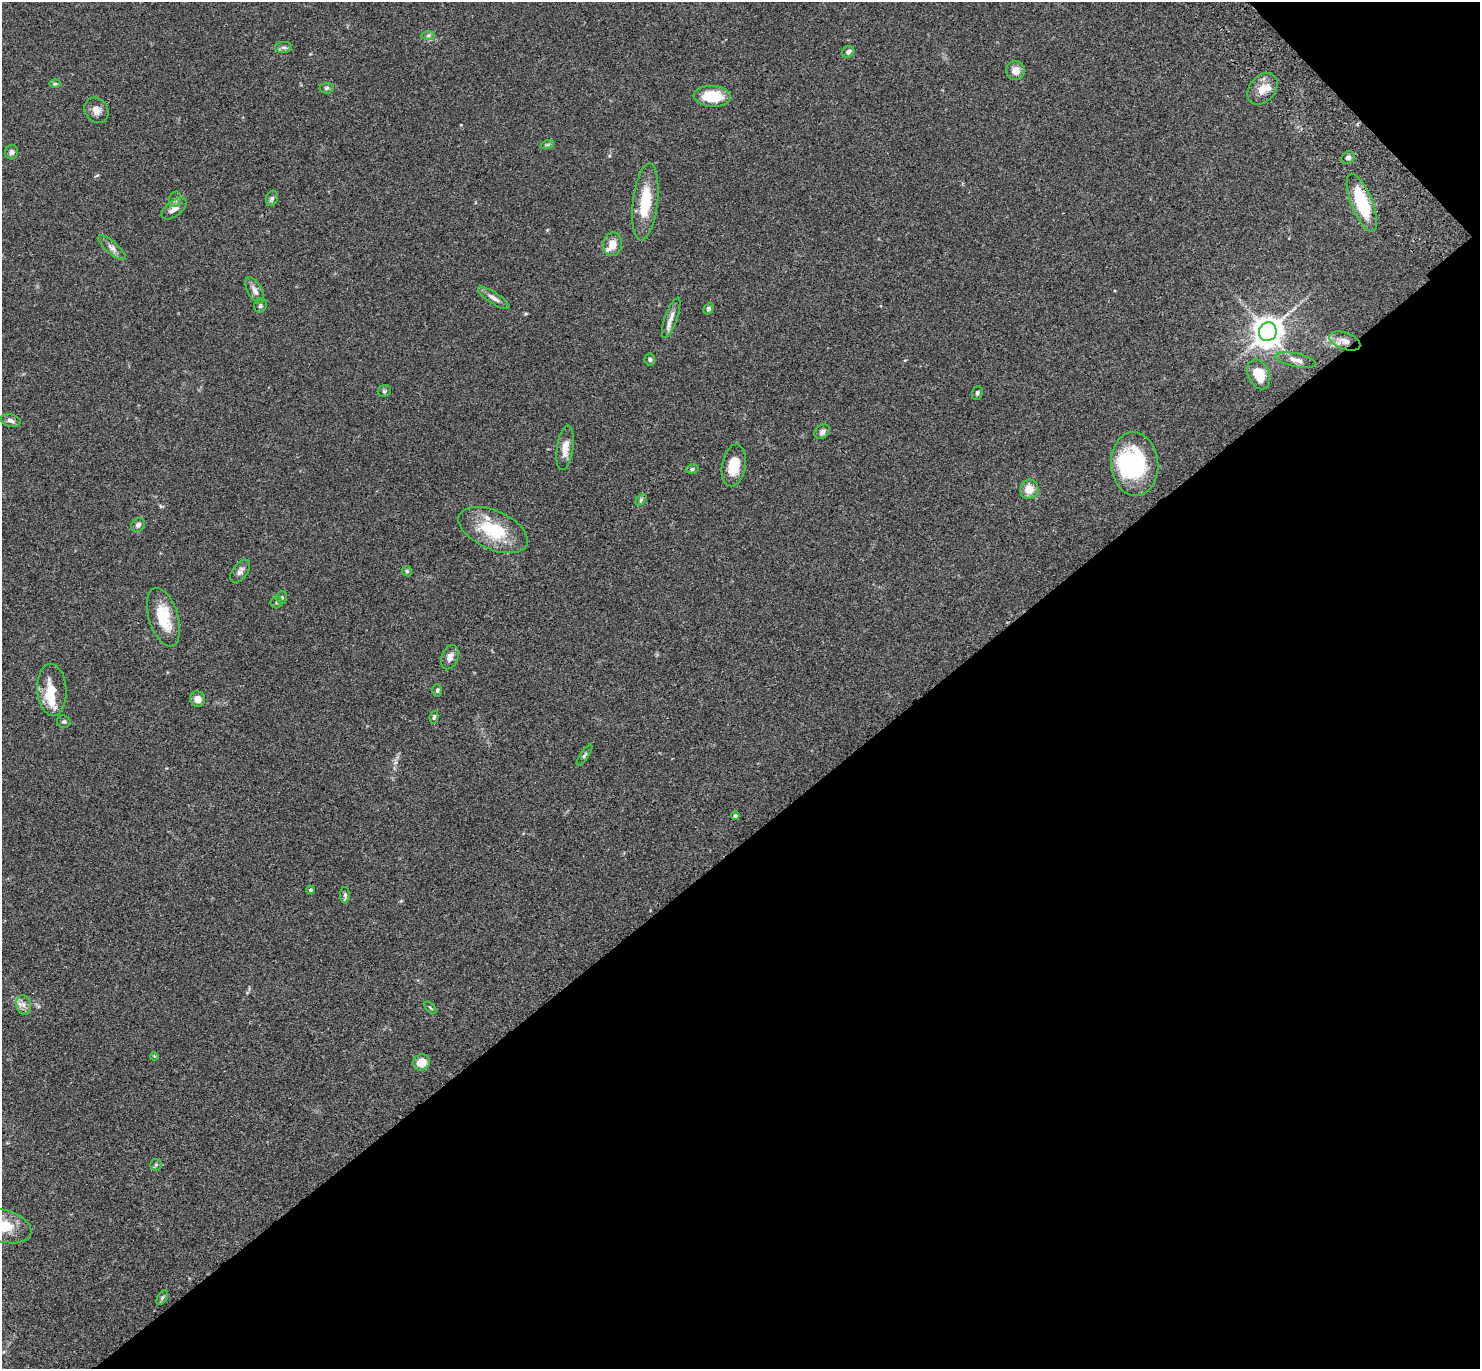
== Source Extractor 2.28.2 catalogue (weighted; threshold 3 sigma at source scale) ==
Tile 12 of 4 x 4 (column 4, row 3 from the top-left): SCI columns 4557-6034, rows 1758-3124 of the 6132 x 6118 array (HDU 1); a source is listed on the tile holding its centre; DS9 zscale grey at full resolution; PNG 1482 x 1371 px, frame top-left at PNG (2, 2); each listed source drawn as its Kron ellipse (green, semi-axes under 4 px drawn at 4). Shown black and unused: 40% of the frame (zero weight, under 3 of 4 exposures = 6% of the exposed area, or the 3 px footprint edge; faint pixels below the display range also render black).
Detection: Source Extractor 2.28.2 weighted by HDU 2 'WHT'; one run over the whole footprint, this tile lists its part. Background 0.0592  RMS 0.0053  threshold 0.0239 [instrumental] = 3 sigma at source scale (4.5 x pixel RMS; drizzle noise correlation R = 1.50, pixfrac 1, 0.05/0.05 arcsec/px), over >= 5 px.
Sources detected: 71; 1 inside a brighter object's white glare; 1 cosmic-ray / hot-pixel residue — neither listed nor drawn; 6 inside a brighter listed object's ellipse — not listed separately; the other 63 listed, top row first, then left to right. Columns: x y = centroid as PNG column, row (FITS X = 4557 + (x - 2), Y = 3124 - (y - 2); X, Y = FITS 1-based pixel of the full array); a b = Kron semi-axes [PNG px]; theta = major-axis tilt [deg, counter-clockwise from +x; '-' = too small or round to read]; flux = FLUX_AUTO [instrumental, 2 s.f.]
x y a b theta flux
428 35 7 4 1 0.99
284 47 8 5 4 1.4
848 52 6 5 - 1.6
1015 70 9 9 - 4.4
55 83 6 4 1 0.76
327 88 7 5 4 1.1
1263 89 18 12 50 6.2
712 96 19 10 -3 15
96 110 13 11 -54 3.5
547 145 7 4 19 0.83
12 152 7 6 - 1.4
1348 157 7 5 35 1.6
272 198 8 5 73 1.1
175 199 8 6 72 1.4
645 202 39 12 83 18
1362 203 31 10 -68 30
174 209 14 8 38 3.3
612 244 12 9 80 5.2
112 248 17 6 -41 2.6
255 290 14 7 -60 2.6
494 298 18 5 -33 2.7
260 306 7 6 - 1.1
708 309 6 4 58 1.2
671 318 21 6 70 3.6
1268 332 9 9 - 680
1345 341 16 8 -20 4.3
650 359 6 5 - 0.98
1296 360 20 6 -12 3.5
1259 374 15 10 -67 11
384 391 6 5 - 1.1
977 393 7 5 71 1
11 421 10 6 -13 1.9
822 432 8 6 37 1.8
565 448 22 8 82 5.6
1135 464 32 23 -86 49
734 465 21 12 80 11
692 469 6 5 - 1
1029 489 9 9 - 6
641 500 7 4 47 0.82
138 525 7 6 - 1.6
493 530 37 19 -24 24
240 571 13 7 53 2.3
407 571 5 4 - 0.74
282 598 6 5 - 0.79
277 602 6 6 - 0.9
163 617 30 14 -73 16
450 657 12 8 68 2.9
52 690 26 14 -86 10
437 690 6 5 - 0.85
198 699 8 7 - 3.8
434 717 6 4 80 0.91
64 722 7 6 - 1.1
585 755 12 4 56 0.98
735 816 4 4 - 0.92
310 890 4 3 - 0.75
345 895 8 5 -90 1.1
24 1005 10 7 -77 2.6
430 1008 7 3 -45 0.55
154 1056 4 3 - 0.41
421 1062 9 8 - 6.1
156 1165 6 5 - 0.91
4 1226 28 16 -16 13
162 1298 8 4 59 1
Overlapping masked pixels (flux is a lower limit): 1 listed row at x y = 1362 203
Isophote crosses this tile's border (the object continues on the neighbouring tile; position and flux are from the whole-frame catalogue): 1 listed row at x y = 4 1226